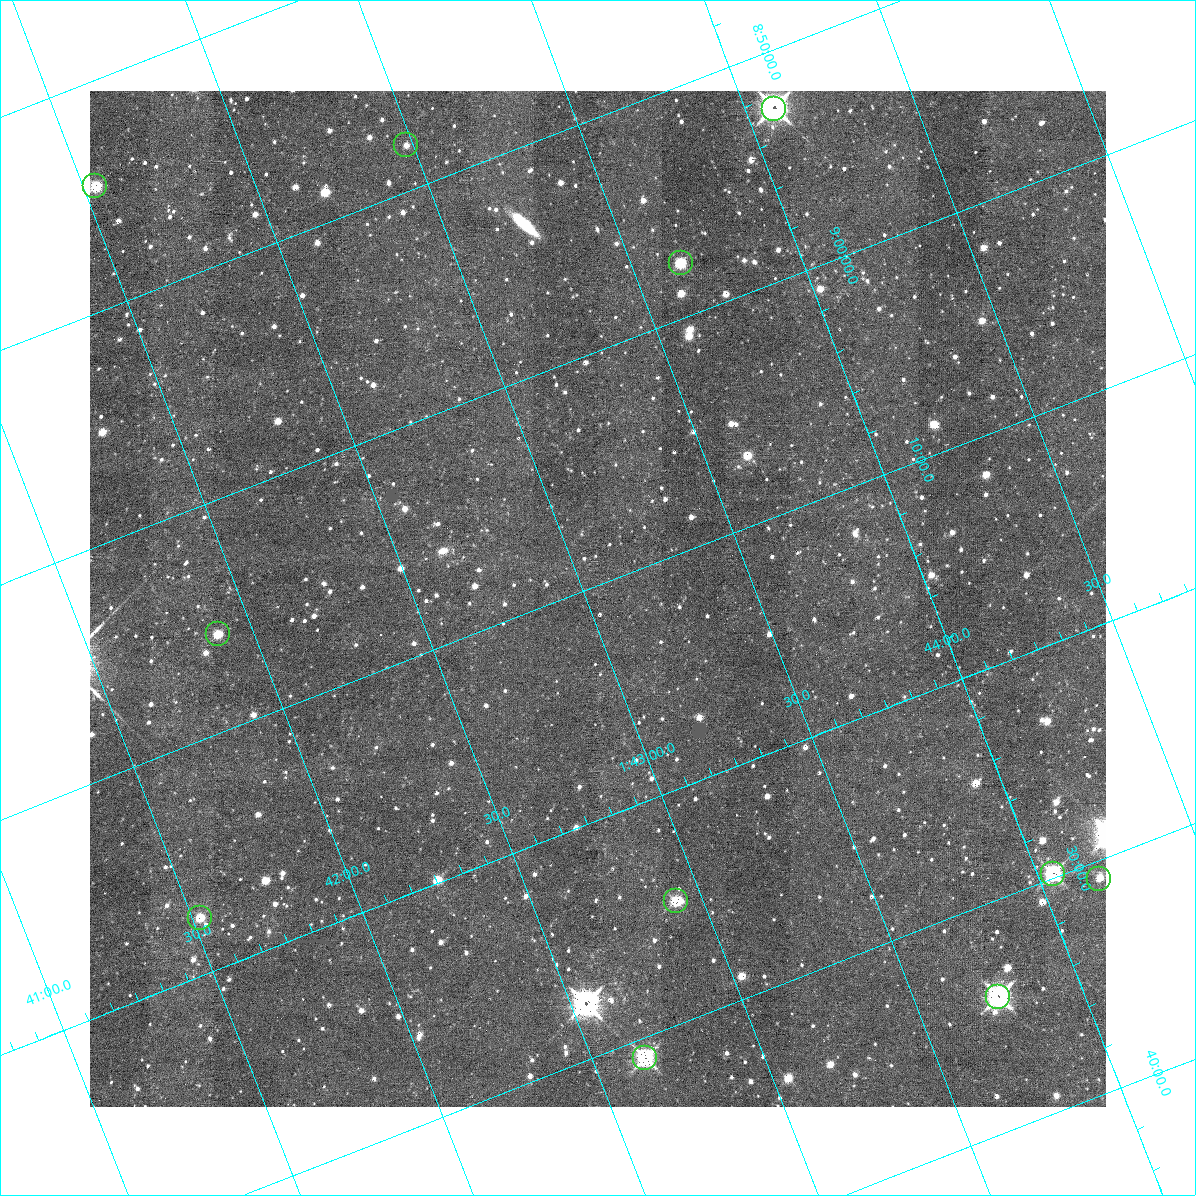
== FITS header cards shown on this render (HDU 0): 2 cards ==
NAXIS1  =                 1016 / length of data axis 1
NAXIS2  =                 1016 / length of data axis 2

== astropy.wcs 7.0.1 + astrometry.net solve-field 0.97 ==
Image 1016 x 1016 px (HDU 0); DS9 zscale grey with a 90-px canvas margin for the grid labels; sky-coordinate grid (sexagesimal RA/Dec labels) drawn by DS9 from the SOLVED WCS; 11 Tycho-2 reference stars matched to detected sources circled (green)
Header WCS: RA---SIN-SIP/DEC--SIN-SIP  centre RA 01:43:02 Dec +09:11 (25.76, +9.18 deg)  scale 2.76 arcsec/px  FOV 46.7' x 46.4'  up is +159 deg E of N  parity normal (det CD < 0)
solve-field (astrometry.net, Tycho-2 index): VERIFIED the header's WCS against the Tycho-2 star catalogue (verified at 3 index scales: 6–11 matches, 1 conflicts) and refined it, rather than solving blind
Solved WCS: RA---TAN-SIP/DEC--TAN-SIP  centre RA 01:43:02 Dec +09:11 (25.76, +9.18 deg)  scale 2.76 arcsec/px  FOV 46.7' x 46.4'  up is +159 deg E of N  parity normal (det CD < 0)
The solver's refit moves the header's centre by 0.69 arcsec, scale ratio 1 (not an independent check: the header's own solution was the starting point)
Tycho-2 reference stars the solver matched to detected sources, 11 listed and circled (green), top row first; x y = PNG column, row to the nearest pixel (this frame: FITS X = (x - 90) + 1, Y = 1016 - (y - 91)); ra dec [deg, ICRS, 3 dp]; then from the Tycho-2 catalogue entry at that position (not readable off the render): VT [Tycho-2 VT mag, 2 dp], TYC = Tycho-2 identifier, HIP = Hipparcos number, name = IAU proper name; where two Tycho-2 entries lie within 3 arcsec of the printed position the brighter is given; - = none
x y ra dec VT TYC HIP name
774 109 26.021 +8.876 8.70 622-968-1 - -
406 145 25.745 +8.800 11.56 622-306-1 - -
95 186 25.509 +8.743 10.35 621-517-1 - -
681 263 25.911 +8.961 11.25 622-821-1 - -
218 634 25.474 +9.096 11.31 621-292-1 - -
1053 874 26.011 +9.497 8.39 622-473-1 8100 -
1099 879 26.044 +9.513 11.37 622-656-1 - -
676 901 25.730 +9.412 11.92 622-913-1 - -
200 918 25.381 +9.292 11.49 621-923-1 - -
998 997 25.937 +9.569 8.64 622-853-1 8078 -
645 1058 25.664 +9.515 9.70 622-1301-1 - -